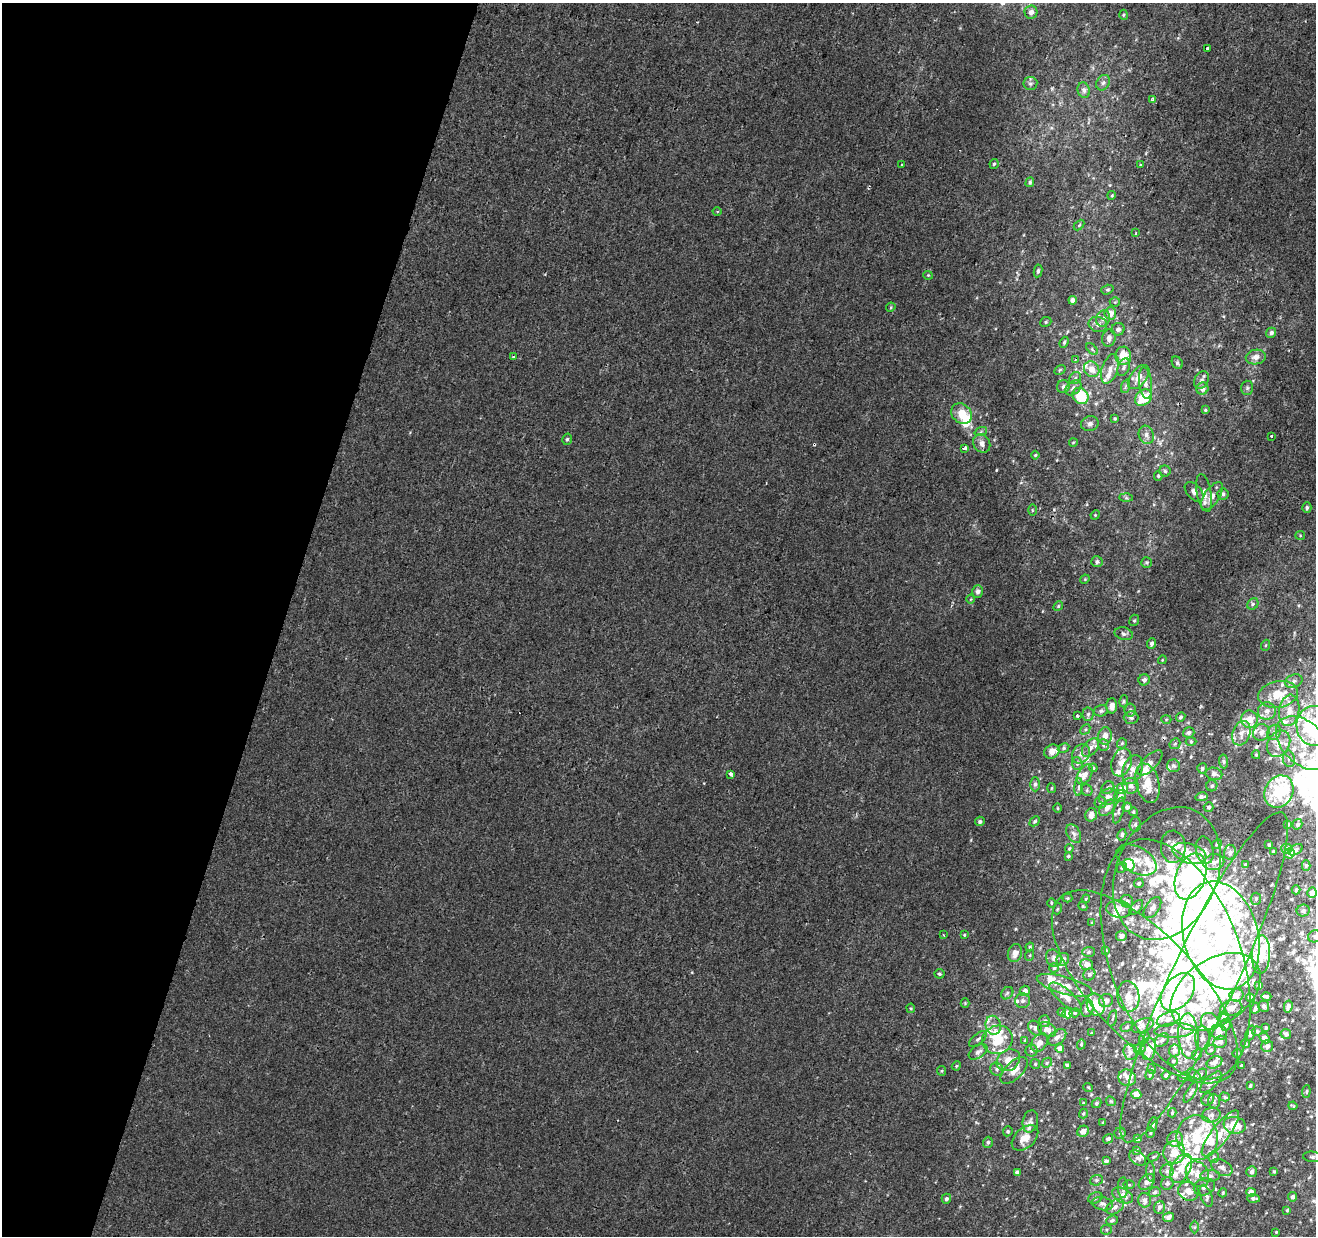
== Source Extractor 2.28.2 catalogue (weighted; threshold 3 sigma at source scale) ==
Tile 9 of 4 x 4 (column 1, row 3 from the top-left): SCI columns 25-1338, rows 1557-2790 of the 5293 x 5519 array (HDU 1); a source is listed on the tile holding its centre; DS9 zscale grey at full resolution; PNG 1318 x 1238 px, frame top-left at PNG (2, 3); each listed source drawn as its Kron ellipse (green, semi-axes under 4 px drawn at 4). Shown black and unused: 22% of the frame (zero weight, under 2 of 3 exposures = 2% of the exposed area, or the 3 px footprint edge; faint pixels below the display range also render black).
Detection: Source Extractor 2.28.2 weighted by HDU 2 'WHT'; one run over the whole footprint, this tile lists its part. Background 0.00152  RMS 0.0029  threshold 0.0131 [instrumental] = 3 sigma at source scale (4.5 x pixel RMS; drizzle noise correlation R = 1.50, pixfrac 1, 0.0396/0.0396 arcsec/px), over >= 5 px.
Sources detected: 500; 4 inside a brighter object's white glare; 6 cosmic-ray / hot-pixel residue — neither listed nor drawn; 120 inside a brighter listed object's ellipse — not listed separately; the other 370 listed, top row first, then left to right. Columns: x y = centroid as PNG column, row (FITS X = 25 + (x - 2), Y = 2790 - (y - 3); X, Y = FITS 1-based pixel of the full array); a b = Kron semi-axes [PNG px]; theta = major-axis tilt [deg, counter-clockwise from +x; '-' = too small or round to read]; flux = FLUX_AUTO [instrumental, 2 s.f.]
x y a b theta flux
1031 12 7 6 - 1.5
1123 15 5 3 - 0.28
1207 48 3 3 - 1.5
1103 83 8 6 57 0.79
1030 84 7 6 - 0.72
1084 90 8 6 -73 0.83
1153 99 3 3 - 1
994 164 5 4 - 0.43
902 165 3 3 - 0.89
1140 165 3 3 - 0.62
1030 182 5 4 - 0.48
1112 195 4 3 - 0.27
717 212 4 3 - 0.29
1079 225 6 4 45 0.34
1136 232 4 3 - 0.28
1038 271 6 4 81 0.56
928 275 5 4 - 0.31
1107 290 6 4 18 0.44
1073 300 4 4 - 1.4
1115 302 5 5 - 0.36
891 307 5 3 - 0.27
1110 313 6 6 - 2.7
1103 318 8 7 - 1.1
1046 322 6 4 23 0.41
1098 324 9 7 -13 1.5
1118 329 6 6 - 0.93
1271 333 5 5 - 0.96
1109 338 9 6 81 1.6
1064 342 6 3 69 0.46
1092 349 7 4 -47 0.45
1123 356 9 8 - 5.8
514 357 4 3 - 0.69
1256 357 10 7 10 1.9
1075 360 4 3 - 0.57
1177 363 6 5 - 0.64
1124 367 9 5 69 0.8
1092 369 8 7 - 2.6
1110 369 15 8 71 2.3
1060 370 6 4 32 0.37
1139 377 14 8 51 2.7
1075 378 6 5 - 0.6
1201 380 9 6 59 1.1
1145 383 16 6 -84 1.8
1126 386 7 4 70 0.52
1063 387 6 6 - 0.85
1073 388 9 6 41 1
1247 388 7 6 - 0.64
1202 389 6 6 - 1.6
1080 396 8 7 - 10
1143 398 9 7 42 8.7
1205 410 3 3 - 0.36
961 414 11 9 -46 5.2
1115 419 4 4 - 0.35
1090 424 9 7 17 0.89
981 431 6 4 21 0.48
1146 435 9 7 -70 1.4
1272 436 3 3 - 1.5
567 439 6 4 74 0.51
982 443 10 8 -61 1.7
1073 443 4 2 - 0.21
965 448 4 3 - 1.2
1035 455 4 4 - 0.34
1165 471 5 5 - 0.49
1158 476 5 4 - 0.41
1194 492 11 7 -48 1.5
1204 493 19 7 -80 2.1
1223 494 5 5 - 0.89
1212 496 16 7 56 2.4
1126 498 6 4 -1 0.44
1307 508 5 4 - 0.63
1032 510 6 3 -89 0.31
1095 515 5 4 - 0.28
1300 535 5 4 - 0.31
1097 562 6 5 - 0.62
1147 562 5 5 - 0.45
1085 579 5 4 - 0.29
978 591 6 5 - 1.2
971 599 4 3 - 0.22
1253 604 6 5 - 0.55
1058 606 5 4 - 0.39
1134 620 6 4 68 0.4
1124 634 9 6 -13 0.8
1151 643 5 4 - 0.64
1266 645 5 3 - 0.33
1162 660 4 3 - 0.24
1144 680 6 5 - 0.76
1294 681 9 6 24 1.1
1278 694 20 13 10 7
1124 701 6 4 75 0.43
1112 706 7 5 90 1.6
1130 710 6 5 - 0.61
1289 710 16 10 82 3.5
1101 711 7 5 15 0.61
1267 711 9 8 - 1.6
1088 714 7 5 86 0.65
1077 716 3 2 - 0.43
1131 717 7 6 - 0.79
1181 717 5 4 - 0.5
1166 719 5 3 - 0.27
1250 719 9 8 - 3.7
1314 726 20 17 -87 29
1085 729 6 3 46 0.34
1189 732 6 5 - 0.9
1261 732 9 8 - 1.8
1274 732 8 6 56 1.1
1241 733 12 8 70 2.4
1105 736 8 7 - 2.2
1191 742 5 3 - 0.29
1122 743 5 5 - 0.51
1304 743 32 21 -44 14
1175 744 6 5 - 0.4
1279 744 14 10 61 3
1103 745 6 5 - 0.55
1064 748 6 4 29 0.47
1090 748 10 6 52 1.3
1052 751 8 6 35 1.9
1081 754 10 8 54 1.5
1256 755 4 3 - 0.38
1289 759 8 6 -78 0.91
1223 761 7 4 -84 0.49
1122 762 14 10 73 3.1
1150 763 16 7 46 1.7
1077 764 6 5 - 0.55
1173 766 6 6 - 0.68
1093 768 4 4 - 0.29
1202 768 5 5 - 0.63
1132 770 15 9 69 2.5
731 774 4 4 - 1.1
1085 774 11 6 58 1.9
1214 774 8 6 -12 1.2
1147 783 20 11 -76 3.8
1035 784 7 5 -90 0.6
1131 786 8 8 - 1.4
1212 786 6 5 - 0.51
1079 787 9 3 85 0.51
1051 788 5 3 - 0.25
1108 788 7 5 42 0.73
1122 789 5 5 - 3.6
1087 790 6 5 - 0.49
1279 791 17 14 60 14
1120 796 6 5 - 1.1
1108 797 10 8 21 1.4
1201 797 6 4 10 0.93
1100 802 6 6 - 0.56
1127 807 4 4 - 1
1208 807 5 5 - 0.62
1058 808 5 3 - 0.24
1107 808 10 6 44 1.8
1119 811 13 5 74 0.82
1133 812 4 4 - 0.43
1091 815 7 5 73 1.6
980 821 5 4 - 0.61
1035 821 6 3 45 0.38
1135 824 7 5 86 0.62
1288 824 4 3 - 0.42
1297 824 5 4 - 0.74
1074 834 10 6 -59 1.1
1122 835 6 4 80 0.69
1217 844 5 4 - 0.37
1269 845 3 3 - 0.42
1173 847 16 12 -87 3
1069 848 4 3 - 0.32
1287 849 5 5 - 1.1
1205 850 14 8 -77 1.8
1295 850 8 5 29 0.66
1273 851 3 2 - 0.31
1230 852 7 6 - 0.84
1189 853 17 9 -18 3.5
1289 853 5 5 - 2.5
1068 856 4 4 - 0.43
1136 860 22 13 -28 3.7
1214 862 10 8 9 1.7
1246 864 4 3 - 0.43
1129 865 6 6 - 4.1
1306 865 5 4 - 0.42
1122 868 5 4 - 0.43
1167 874 69 50 66 43
1191 876 24 14 70 56
1139 883 5 4 - 0.53
1296 890 4 3 - 0.48
1312 893 5 4 - 1.6
1068 898 5 4 - 0.34
1086 899 4 3 - 0.29
1256 899 6 5 - 0.51
1127 901 6 6 - 0.92
1051 903 5 3 - 0.29
1083 906 5 4 - 0.32
1136 907 9 4 48 0.81
1152 908 12 7 55 1.4
1057 909 5 3 - 0.24
1119 909 13 8 -7 3.2
1303 911 6 6 - 0.63
1092 923 4 4 - 0.27
943 935 3 3 - 0.31
964 935 3 3 - 0.27
1221 935 55 37 -75 56
1121 936 5 5 - 1.5
1315 936 7 6 - 0.99
1030 947 4 4 - 0.3
1106 950 3 3 - 0.32
1089 952 6 5 - 0.45
1015 953 9 7 72 1.8
1030 955 5 3 - 0.29
1261 955 19 9 87 4.3
1054 958 9 7 -56 1.1
1063 959 7 6 - 1
1175 959 125 65 -70 130
1087 964 6 5 - 2.2
1054 968 4 4 - 0.35
939 974 5 5 - 0.43
1089 974 6 5 - 0.75
1204 977 182 32 65 77
1065 985 29 8 -16 3.5
1259 985 4 3 - 0.42
1145 987 123 52 -47 75
1025 991 5 5 - 1.3
1178 992 21 14 52 21
1216 992 50 32 35 39
1007 993 7 5 47 0.64
1236 995 7 6 - 1.7
1128 996 15 11 -82 3.1
1066 997 20 7 -40 2.5
1266 997 5 3 - 0.7
1251 998 4 4 - 1.2
1023 1001 7 7 - 0.95
1106 1001 7 6 - 1.1
965 1003 4 4 - 0.3
1096 1005 11 9 -72 4.7
1264 1006 5 5 - 1
1288 1006 6 3 79 0.75
911 1008 5 4 - 0.31
1087 1008 9 6 83 1.6
1231 1008 11 7 11 2.3
1255 1008 6 3 65 0.71
1062 1012 4 3 - 0.31
1067 1013 5 5 - 2.6
1075 1013 5 4 - 0.36
1224 1017 5 5 - 1.3
1113 1018 8 2 75 0.33
1168 1019 12 6 21 1.9
1045 1021 6 5 - 0.85
1210 1022 9 8 - 2.1
993 1025 9 7 -76 1.5
1226 1025 6 5 - 0.67
1143 1026 12 6 23 1.3
1127 1027 6 4 30 0.45
1035 1028 8 6 -51 1
1266 1028 3 2 - 0.33
1047 1029 9 6 -26 1.8
1174 1030 20 7 3 2.6
1257 1031 5 4 - 0.47
1219 1032 8 7 - 1.6
1091 1033 3 2 - 0.17
1250 1033 8 4 72 1
1286 1034 5 4 - 0.62
1189 1036 23 10 -87 4.9
1057 1037 10 6 39 1.4
1144 1038 6 5 - 0.58
1202 1038 12 7 -86 1.3
1264 1038 6 4 -47 1.8
978 1039 10 5 40 0.76
997 1040 15 14 - 10
1025 1040 4 3 - 0.32
1162 1040 8 5 43 0.72
1220 1042 7 6 - 1.6
1039 1043 10 7 52 1.8
1081 1044 5 4 - 0.35
1245 1044 4 4 - 0.39
1267 1046 6 6 - 0.98
1060 1048 4 4 - 1.8
1140 1049 6 5 - 0.9
1148 1049 11 7 81 3.3
1174 1050 6 5 - 1.3
1211 1050 5 4 - 0.46
1031 1051 6 6 - 0.71
978 1052 10 6 32 1.3
1130 1052 8 6 -86 1.1
1237 1053 5 3 - 0.21
1197 1055 6 4 66 0.5
1008 1060 12 10 36 3.3
1173 1061 5 5 - 0.46
1215 1062 8 5 25 1.4
1047 1063 6 4 47 0.35
1035 1064 5 5 - 0.34
1067 1065 3 3 - 0.52
1242 1065 3 3 - 0.4
956 1066 5 3 - 0.31
997 1069 6 6 - 0.78
1152 1069 5 3 - 0.23
1014 1070 17 8 44 3
942 1071 5 4 - 0.33
1200 1074 7 4 28 0.53
1150 1075 5 4 - 0.38
1166 1075 4 3 - 0.58
1194 1076 9 5 -45 0.65
1184 1077 6 3 29 0.47
1127 1078 9 8 - 1.8
1211 1082 14 6 45 1.1
1250 1086 3 3 - 0.35
1088 1087 5 3 - 0.23
1191 1092 12 4 59 0.62
1306 1092 6 4 84 0.39
1136 1094 5 4 - 2.5
1225 1097 5 4 - 0.4
1208 1099 6 5 - 0.62
1111 1101 5 4 - 0.34
1214 1101 7 6 - 0.62
1083 1103 3 2 - 0.19
1096 1103 5 4 - 0.43
1293 1106 4 2 - 0.31
1083 1113 5 4 - 0.36
1172 1113 5 3 - 0.37
1211 1115 9 7 13 0.99
1030 1121 11 7 78 1.1
1103 1122 3 2 - 0.22
1153 1124 7 4 80 0.51
1235 1125 11 8 -10 5.2
1008 1131 5 4 - 0.45
1083 1131 6 5 - 1.8
1120 1133 5 5 - 0.56
1150 1133 5 4 - 0.33
1220 1133 28 8 52 5.1
1025 1138 15 10 42 3.7
1197 1138 22 20 -78 12
1108 1139 5 4 - 0.85
1137 1139 4 4 - 1.1
1175 1139 8 7 - 1.2
988 1142 5 5 - 0.53
1136 1150 4 3 - 0.43
1174 1152 11 11 - 4.4
1153 1157 6 4 31 0.3
1214 1157 5 5 - 0.58
1312 1157 9 5 -6 0.62
1138 1158 9 6 -41 1.1
1106 1161 4 3 - 0.73
1222 1167 11 7 -29 1.5
1181 1168 16 9 62 3.8
1167 1171 6 6 - 0.79
1274 1171 3 3 - 0.28
1017 1172 4 4 - 1
1151 1172 10 4 -85 0.55
1252 1172 5 5 - 1.2
1197 1174 13 11 -57 3.3
1210 1176 10 6 1 0.97
1096 1180 6 5 - 0.56
1147 1182 9 6 45 1.3
1167 1183 6 6 - 0.88
1129 1185 5 3 - 0.28
1204 1187 11 8 23 1.6
1123 1188 10 5 -89 0.69
1188 1191 10 9 - 3
1155 1192 6 4 17 0.57
1251 1192 4 4 - 2.5
1223 1193 4 3 - 0.31
1122 1195 11 7 -27 2.2
1206 1196 11 5 -70 1.1
1293 1197 4 4 - 0.83
1095 1198 7 5 22 0.59
1253 1198 6 3 -5 0.65
946 1199 5 4 - 0.81
1145 1200 7 6 - 1.4
1103 1204 10 6 -12 1.1
1115 1207 10 6 34 1.3
1159 1207 6 5 - 0.82
1287 1210 4 4 - 0.27
1168 1217 5 5 - 1.2
1112 1220 6 4 20 0.64
1195 1227 6 4 90 0.43
1106 1230 5 5 - 0.38
1276 1232 3 3 - 0.2
Overlapping masked pixels (flux is a lower limit): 1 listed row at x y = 1204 977
Isophote crosses this tile's border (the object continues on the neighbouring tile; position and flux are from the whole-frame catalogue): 4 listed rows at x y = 1314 726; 1315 936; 1204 977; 1312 1157
Unlisted compact peaks at least as high as the median listed source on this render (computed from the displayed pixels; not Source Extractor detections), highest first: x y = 1201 706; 692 972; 971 840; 1052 88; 976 1122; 1050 1081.